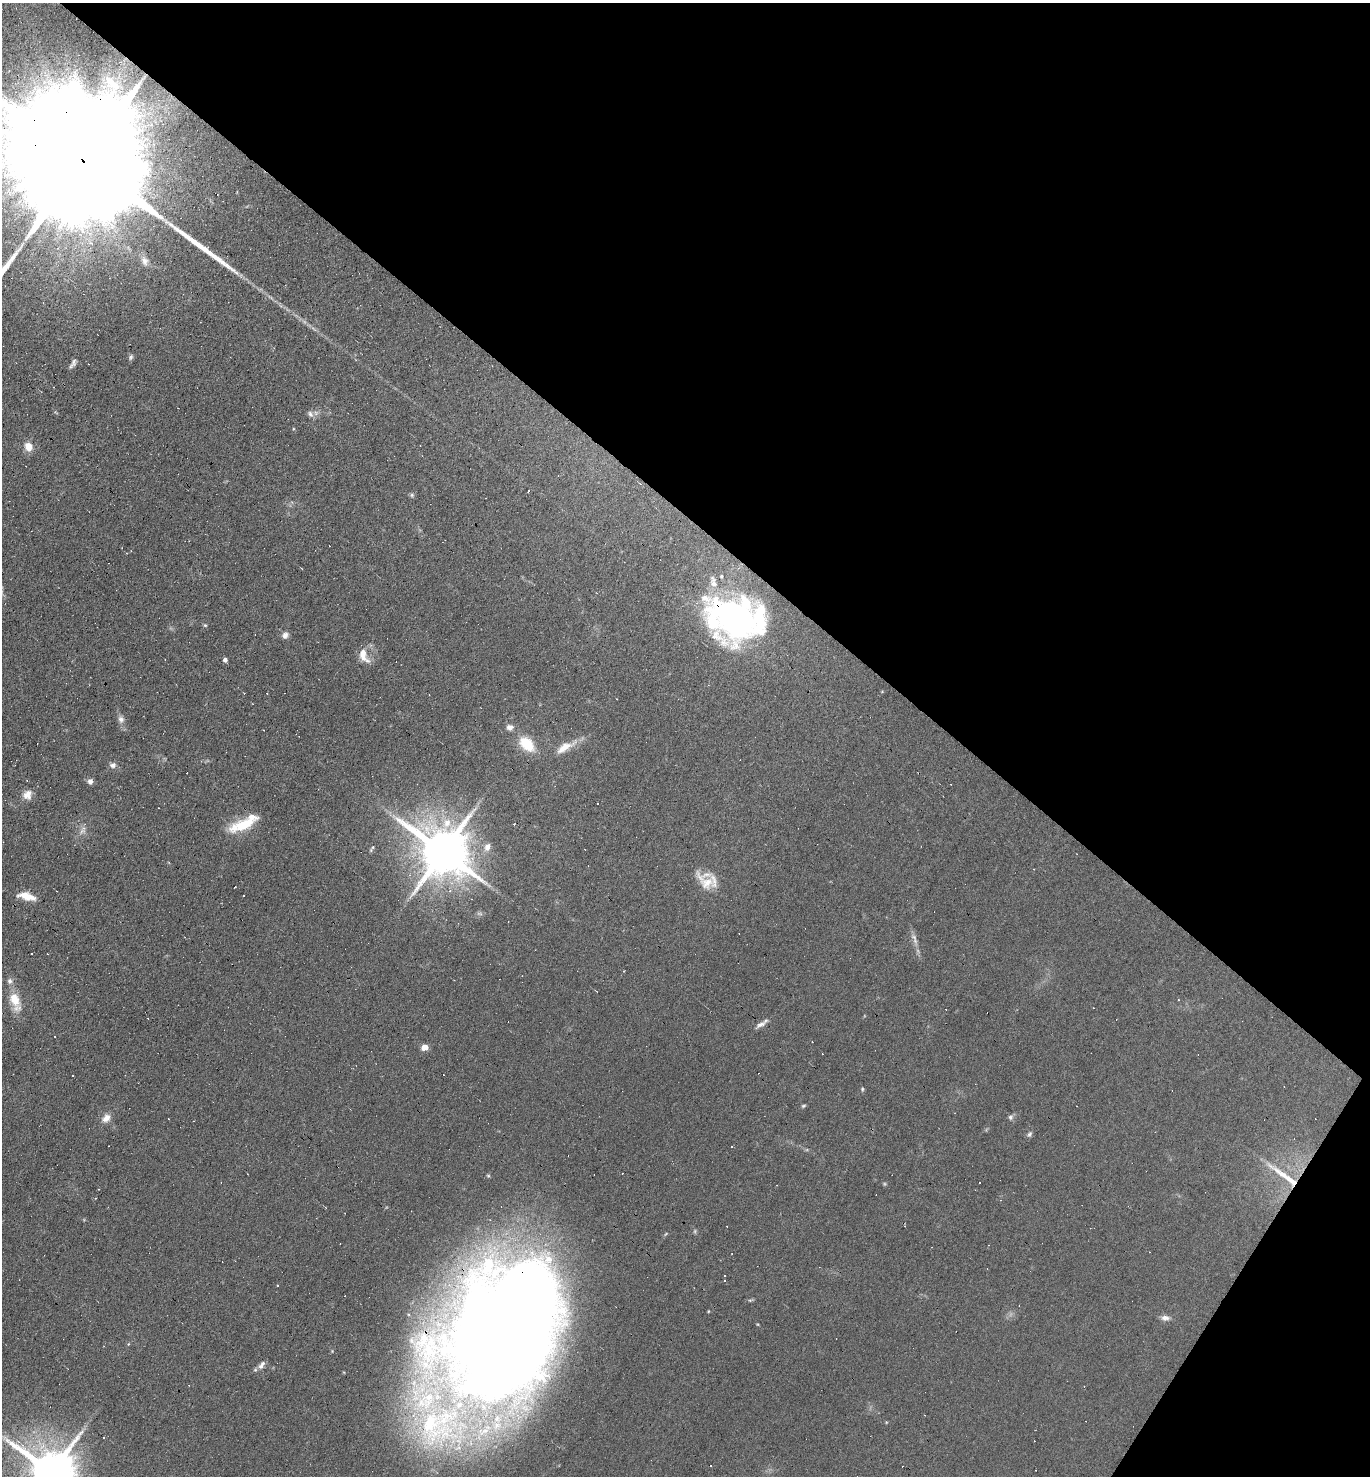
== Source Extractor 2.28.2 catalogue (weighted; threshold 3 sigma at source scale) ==
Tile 8 of 4 x 4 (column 4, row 2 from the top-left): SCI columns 4249-5616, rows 2951-4424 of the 5904 x 5899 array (HDU 1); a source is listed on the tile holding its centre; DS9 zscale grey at full resolution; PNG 1372 x 1478 px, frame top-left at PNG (2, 3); no overlay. Shown black and unused: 38% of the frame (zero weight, under 4 of 8 exposures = <1% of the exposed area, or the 3 px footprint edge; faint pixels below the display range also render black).
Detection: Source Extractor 2.28.2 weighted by HDU 2 'WHT'; one run over the whole footprint, this tile lists its part. Background 0.0782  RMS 0.0066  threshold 0.0268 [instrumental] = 3 sigma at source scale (4.09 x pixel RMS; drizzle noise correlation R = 1.36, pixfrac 0.8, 0.05/0.05 arcsec/px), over >= 5 px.
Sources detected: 111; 2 too faint to see at this stretch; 1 inside a brighter object's white glare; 41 cosmic-ray / hot-pixel residue — not listed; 8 inside a brighter listed object's ellipse — not listed separately; the other 59 listed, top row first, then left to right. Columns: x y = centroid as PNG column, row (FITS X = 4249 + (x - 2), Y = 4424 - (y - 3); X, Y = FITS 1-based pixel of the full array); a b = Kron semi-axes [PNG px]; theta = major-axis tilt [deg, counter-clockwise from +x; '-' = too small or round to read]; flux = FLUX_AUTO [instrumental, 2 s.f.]
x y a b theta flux
121 62 4 4 - 0.66
75 76 18 8 88 6.8
81 159 99 22 -39 120000
145 261 14 11 -68 4.9
43 303 3 2 - 0.46
131 357 9 5 59 1.4
74 362 10 6 75 2.2
310 414 10 7 -56 2.4
293 429 4 3 - 0.47
28 447 10 8 -70 6.8
640 484 5 4 - 0.73
412 495 7 6 - 1.2
721 576 6 5 - 1.1
735 618 55 42 -6 210
205 625 5 5 - 0.8
285 635 9 7 74 2.8
364 655 20 10 -67 8
225 660 4 4 - 2.4
882 691 5 3 - 0.43
121 719 11 8 -77 3.2
510 727 9 8 - 3.2
527 744 16 10 -45 22
564 748 23 11 36 9.1
113 765 9 8 - 2.5
90 781 7 7 - 2.4
27 794 12 9 55 5.9
597 804 3 3 - 2.1
244 824 36 12 23 21
82 830 15 8 61 4
487 847 9 7 66 4.4
372 848 12 4 56 1.3
443 852 15 13 -40 4000
706 882 31 15 -44 13
244 895 3 3 - 2.5
27 896 20 8 -14 9.4
480 914 10 4 -1 1.3
914 937 20 7 -70 4
32 954 3 3 - 1.8
15 999 22 14 -65 12
946 1009 2 2 - 0.39
766 1020 8 7 - 2
758 1025 10 7 66 2.5
425 1047 5 4 - 11
862 1089 6 4 83 0.82
803 1106 6 4 17 0.94
1010 1117 8 7 - 1.7
106 1118 11 8 45 5.2
1029 1134 8 6 55 1.6
1284 1175 58 8 -36 17
979 1183 3 2 - 0.93
724 1281 3 3 - 0.89
277 1285 3 3 - 1.5
750 1300 8 3 12 0.94
1165 1318 12 7 -5 3.2
505 1328 141 99 62 1500
128 1344 5 3 - 0.55
262 1365 13 6 54 3.2
1035 1470 3 2 - 0.35
51 1472 14 13 - 3500
Overlapping masked pixels (flux is a lower limit): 4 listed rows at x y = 81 159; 735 618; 1284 1175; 505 1328
Isophote crosses this tile's border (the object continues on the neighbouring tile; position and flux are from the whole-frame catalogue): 3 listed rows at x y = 81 159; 505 1328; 51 1472